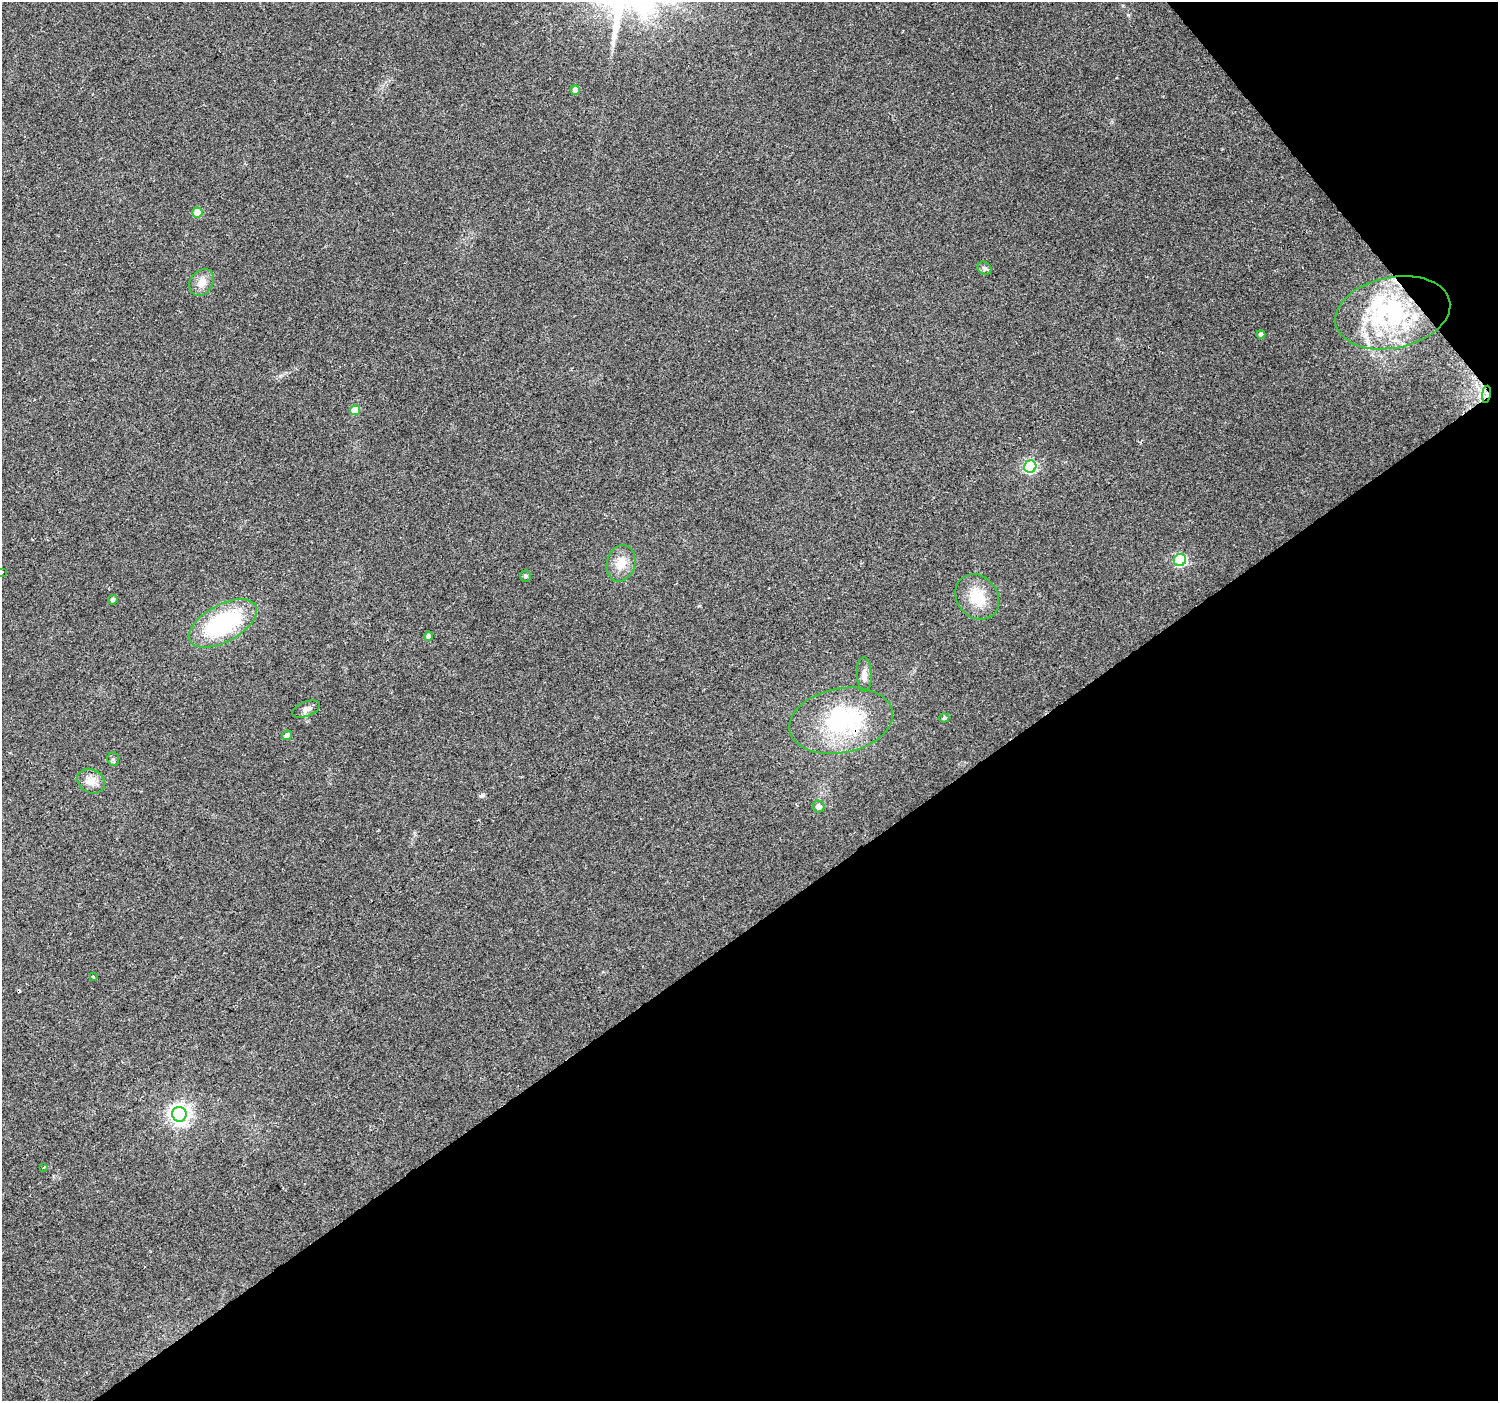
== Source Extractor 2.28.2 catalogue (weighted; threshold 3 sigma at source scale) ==
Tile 12 of 4 x 4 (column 4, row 3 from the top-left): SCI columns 4490-5985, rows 1598-2996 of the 5985 x 5930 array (HDU 1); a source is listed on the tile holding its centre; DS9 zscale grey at full resolution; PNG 1500 x 1403 px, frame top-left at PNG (2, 2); each listed source drawn as its Kron ellipse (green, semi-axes under 4 px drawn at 4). Shown black and unused: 37% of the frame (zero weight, under 2 of 3 exposures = <1% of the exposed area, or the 3 px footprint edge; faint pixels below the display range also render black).
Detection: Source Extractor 2.28.2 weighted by HDU 2 'WHT'; one run over the whole footprint, this tile lists its part. Background 0.114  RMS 0.009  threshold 0.0403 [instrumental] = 3 sigma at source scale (4.5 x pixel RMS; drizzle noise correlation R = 1.50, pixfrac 1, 0.0396/0.0396 arcsec/px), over >= 5 px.
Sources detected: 31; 1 cosmic-ray / hot-pixel residue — neither listed nor drawn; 2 inside a brighter listed object's ellipse — not listed separately; the other 28 listed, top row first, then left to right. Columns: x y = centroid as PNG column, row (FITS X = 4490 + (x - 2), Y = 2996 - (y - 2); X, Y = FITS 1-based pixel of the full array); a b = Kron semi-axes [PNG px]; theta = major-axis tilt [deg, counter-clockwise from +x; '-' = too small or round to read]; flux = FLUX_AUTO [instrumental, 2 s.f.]
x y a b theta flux
575 90 5 4 - 6
197 213 5 5 - 22
984 268 7 6 - 2.2
202 282 14 11 53 8.4
1393 313 58 35 12 120
1261 335 4 4 - 3.3
1486 394 9 4 82 2.6
355 410 5 5 - 20
1030 467 6 6 - 110
1180 560 6 6 - 100
621 563 18 14 75 13
2 572 3 3 - 1.4
526 576 6 5 - 1.5
977 597 24 20 -50 25
113 600 5 4 - 2
223 623 37 18 29 94
429 636 4 4 - 3.2
864 674 17 7 -87 6.2
306 709 15 7 21 4.8
944 718 5 4 - 1.5
841 721 52 32 11 100
287 735 5 4 - 4.6
113 759 7 6 - 1.8
91 781 14 11 -30 8.7
819 807 6 6 - 4.5
93 977 3 3 - 2.3
179 1114 7 7 - 500
44 1167 3 3 - 2.1
Overlapping masked pixels (flux is a lower limit): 3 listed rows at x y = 1393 313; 1486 394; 841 721
Isophote crosses this tile's border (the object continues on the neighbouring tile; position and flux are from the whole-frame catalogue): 1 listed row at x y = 2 572
Unlisted compact peaks at least as high as the median listed source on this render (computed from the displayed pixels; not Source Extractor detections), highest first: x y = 480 796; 1128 15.